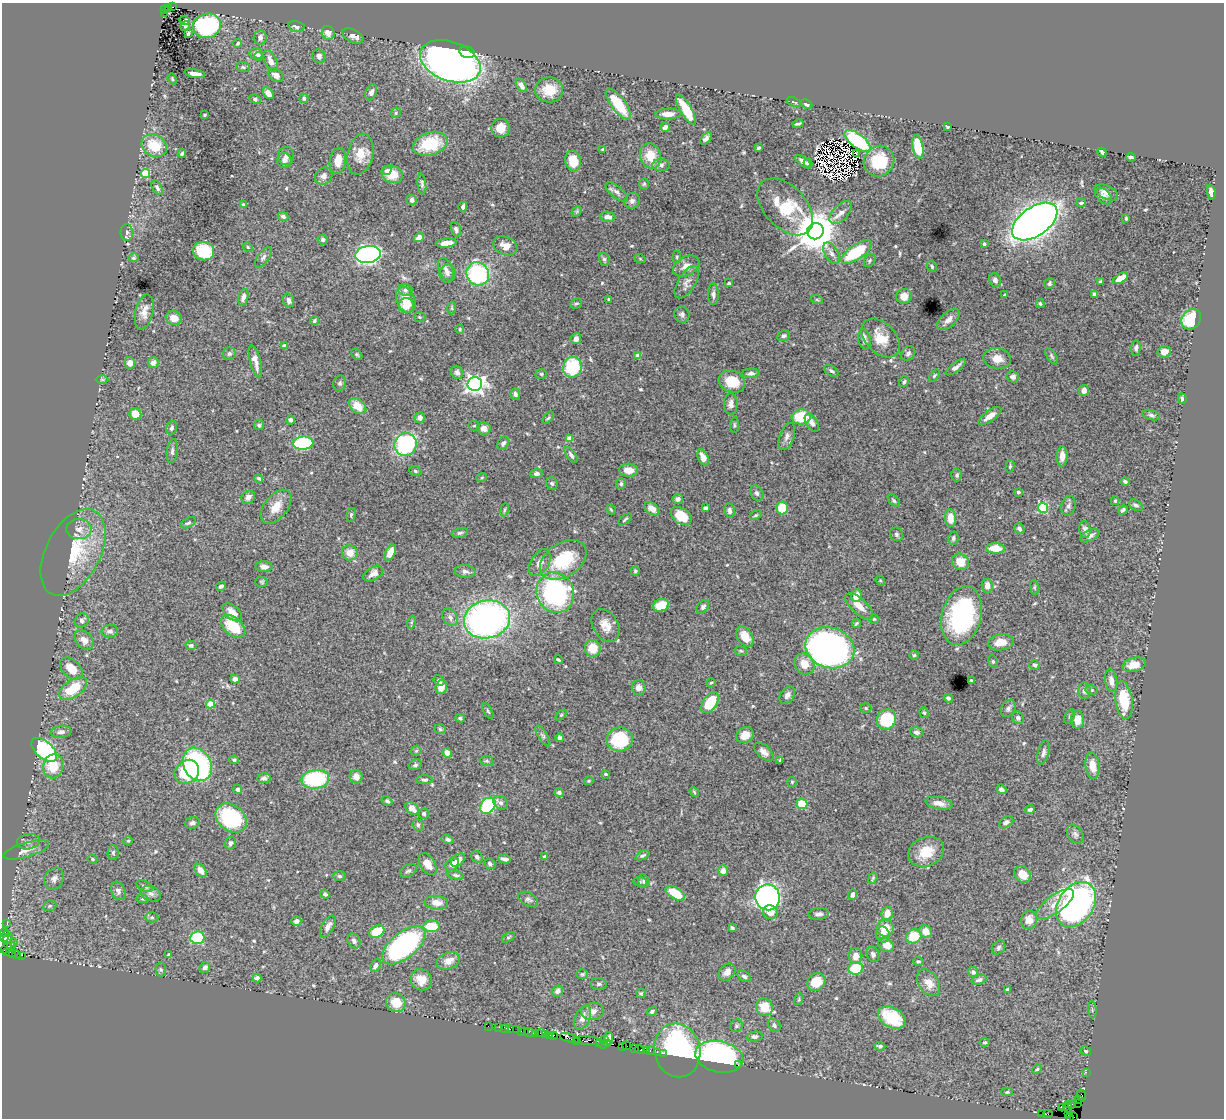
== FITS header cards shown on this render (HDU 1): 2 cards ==
NAXIS1  =                 1222
NAXIS2  =                 1116

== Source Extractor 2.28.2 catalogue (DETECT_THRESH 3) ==
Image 1222 x 1116 px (HDU 1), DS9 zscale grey, 1 PNG px = 1 image px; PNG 1226 x 1120 px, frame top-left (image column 1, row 1116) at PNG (2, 3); each listed source drawn as its Kron ellipse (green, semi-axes under 4 px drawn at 4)
Background 3.39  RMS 0.039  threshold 0.116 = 3 sigma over >= 5 px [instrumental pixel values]
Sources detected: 565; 14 with non-positive FLUX_AUTO (blend fragments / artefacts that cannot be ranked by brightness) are neither listed nor drawn; of the other 551, the 500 brightest by FLUX_AUTO listed and drawn (51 fainter detections omitted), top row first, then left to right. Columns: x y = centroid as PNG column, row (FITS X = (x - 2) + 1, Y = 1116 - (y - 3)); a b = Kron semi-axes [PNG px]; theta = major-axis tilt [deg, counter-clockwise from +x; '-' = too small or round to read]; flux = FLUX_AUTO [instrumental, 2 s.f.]
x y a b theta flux
172 7 3 2 - 330
168 8 4 3 - 370
164 9 4 3 - 170
164 13 3 2 - 200
184 20 5 3 - 17
185 26 5 3 - 3.3
207 26 14 12 17 400
296 26 8 5 -12 11
328 33 7 6 - 16
188 34 4 3 - 4.1
353 36 11 6 -26 12
260 37 7 6 - 12
238 43 4 4 - 3.8
467 52 8 5 -15 65
256 53 6 5 - 9.9
259 56 4 4 - 4.6
319 56 7 6 - 9.4
271 61 12 6 -65 19
450 61 31 19 -20 1600
243 67 7 5 -3 4.6
195 74 10 4 -10 19
276 75 8 6 -36 12
172 79 6 4 -69 3.1
521 85 7 4 -59 14
549 90 14 12 -3 49
371 92 8 5 68 9.3
268 93 6 4 -55 19
304 98 5 4 - 4.9
255 99 6 4 -27 4.9
794 102 7 3 -21 3.3
618 104 18 7 -53 82
807 104 6 4 -26 9
686 110 17 6 -59 65
396 113 5 4 - 3.8
668 114 13 5 2 21
204 115 3 3 - 3.2
798 124 5 3 - 5.1
665 127 5 4 - 11
947 127 3 3 - 4.3
500 128 9 9 - 30
706 139 7 4 45 9.6
857 141 15 7 -37 180
430 144 18 11 19 110
154 146 13 10 -30 75
918 147 12 5 -80 72
758 148 4 3 - 4
603 149 3 3 - 3.5
1102 152 5 3 - 6.8
856 153 2 2 - 4
182 154 4 3 - 4.7
360 154 21 12 77 42
286 156 9 8 - 12
650 156 13 10 -73 49
1131 157 5 3 - 4.3
284 161 7 7 - 10
338 161 13 8 81 33
573 161 10 8 -79 53
803 161 9 4 -35 9.9
879 161 16 15 - 95
808 163 5 3 - 5.5
661 165 9 6 0 9.1
386 171 5 4 - 4.9
146 174 5 4 - 89
392 174 11 8 -24 40
324 176 9 8 - 12
422 184 10 4 -83 5.7
644 184 6 4 85 3.9
157 188 8 4 -60 7.6
617 192 13 5 -40 11
1107 192 12 6 -25 13
1211 192 7 4 -81 18
1104 196 10 6 -45 12
412 200 5 5 - 9.5
632 201 8 7 - 9.8
1081 203 5 3 - 4.7
243 204 3 3 - 3
463 207 5 3 - 6.6
785 207 34 21 -46 150
577 211 6 4 47 3.3
841 212 14 7 47 18
283 216 5 4 - 7.6
608 217 7 5 -8 16
1126 218 3 2 - 3
1035 222 26 14 35 2200
456 229 7 5 -71 6.7
815 231 8 8 - 9300
127 232 8 6 -89 8.8
419 237 5 4 - 13
323 240 5 5 - 6.5
446 243 10 4 6 29
984 244 4 3 - 4.9
505 246 12 9 -22 25
248 247 5 4 - 3.3
203 251 10 9 - 120
856 252 18 7 34 130
831 253 12 6 -60 13
368 254 13 8 8 960
263 257 12 5 55 8.3
677 257 6 4 83 3.2
133 258 5 4 - 3.9
604 259 7 5 -74 5.2
640 259 6 3 -20 3
870 261 7 5 56 4.5
686 266 14 9 26 22
932 267 6 4 -62 4.3
446 269 12 7 -67 13
447 274 9 8 - 9.2
478 274 12 11 - 290
1120 278 8 4 32 34
995 280 7 6 - 12
687 282 18 8 58 17
1101 282 3 3 - 8.7
729 283 3 3 - 4.5
1049 284 6 5 - 5.7
405 290 7 6 - 6.7
713 294 11 5 -89 9.4
1094 294 4 4 - 6
1005 295 4 3 - 3.5
904 296 7 7 - 27
243 297 9 4 73 12
609 299 4 3 - 3.1
289 300 7 5 -72 12
406 300 13 9 -68 36
817 300 6 4 -19 3
576 303 6 5 - 4.5
1040 304 5 4 - 4
406 305 7 7 - 47
452 308 6 4 -90 3
144 312 18 9 76 23
682 314 8 7 - 8.4
420 317 6 5 - 3.1
174 318 8 7 - 24
1191 319 11 9 52 110
948 320 13 7 41 15
314 321 4 3 - 4.9
460 329 4 3 - 3.2
784 336 6 5 - 7.3
881 338 23 15 -45 54
576 339 5 5 - 12
864 339 10 6 -78 10
284 346 4 3 - 15
1136 348 7 4 85 6.5
1164 352 7 6 - 21
908 353 8 6 45 7.6
229 354 6 6 - 6.2
357 354 6 4 -47 3.8
638 356 4 4 - 27
1051 356 9 4 -57 5.2
997 358 14 10 -7 31
255 361 17 5 -76 21
153 362 5 5 - 14
130 363 6 5 - 16
572 367 10 9 - 150
956 367 12 4 36 11
831 371 8 5 -33 6.6
457 372 7 5 -67 8.6
751 373 9 4 2 7.6
541 374 6 5 - 4.2
934 376 7 4 53 4
1013 377 6 5 - 9.3
102 380 6 4 -1 3.3
732 382 13 10 -21 49
904 382 6 4 57 4.3
340 383 8 6 67 5.9
475 384 7 6 - 1300
1084 390 5 5 - 16
515 394 6 5 - 7.8
1182 399 5 4 - 6.4
731 404 10 7 90 14
358 406 9 7 -40 44
135 414 6 5 - 39
1151 415 9 5 -16 6.3
990 416 13 5 36 20
801 417 9 7 3 91
420 418 5 5 - 14
548 418 7 3 53 3.9
290 420 4 4 - 6.5
812 423 10 5 -57 11
259 425 5 5 - 4.3
734 425 8 3 86 3.5
474 426 5 4 - 3.2
172 428 7 5 75 5.7
484 428 7 6 - 19
787 436 14 7 71 12
570 439 4 4 - 50
303 443 10 6 4 220
503 443 7 5 59 7.1
405 444 11 11 - 350
172 451 12 5 84 7.7
571 455 9 4 -55 8.2
1062 456 10 5 87 23
703 457 8 5 -67 21
1010 466 6 4 74 3.5
629 470 9 6 -3 30
415 471 6 4 -23 3.9
536 474 6 4 2 8.4
957 475 6 5 - 5.9
482 477 5 3 - 3
259 478 4 3 - 4
1125 482 4 3 - 7.2
552 483 6 5 - 5.1
621 484 5 5 - 5.8
1018 492 4 3 - 5.5
757 493 8 6 -61 6.3
248 497 7 6 - 12
678 499 5 5 - 9.7
894 500 7 4 -45 4.7
1115 501 4 3 - 3.1
1136 505 7 5 -28 6.8
1068 506 10 7 78 8.7
276 507 20 11 51 38
705 508 4 3 - 5.4
782 508 6 5 - 74
1043 508 5 5 - 160
611 509 5 4 - 3.1
652 509 8 5 -38 20
505 510 7 3 81 3.7
1123 510 5 3 - 4.9
729 511 7 5 -80 8
351 515 7 4 75 4
755 515 6 4 27 3.7
681 516 11 8 -35 59
950 518 9 5 -85 34
625 519 8 4 38 4.7
188 523 8 4 28 5.7
79 529 12 10 2 21
1019 529 5 5 - 8.2
1085 530 8 5 -81 9.6
460 533 8 4 12 5.8
897 534 7 6 - 6.3
1090 536 10 5 25 10
953 538 6 5 - 6.1
995 548 9 5 -2 44
73 552 47 27 62 140
390 552 9 5 65 29
350 553 8 7 - 26
563 560 25 17 33 140
960 562 9 8 - 43
540 563 15 9 58 19
264 567 8 5 -3 16
465 571 10 6 -6 9
635 571 4 4 - 4
373 574 11 6 30 14
880 580 5 4 - 3.1
262 582 6 5 - 3.6
221 586 5 4 - 7.8
987 586 7 5 -82 19
1035 587 7 4 -82 3.4
555 593 20 18 -61 410
856 596 6 5 - 32
661 605 8 6 22 62
859 606 17 7 -41 29
703 607 8 5 52 6.8
232 612 11 6 -41 24
962 616 30 19 75 370
450 617 9 6 -55 11
487 619 23 19 12 980
874 619 5 5 - 3.2
82 620 7 6 - 8.1
412 622 6 4 70 3.3
856 623 4 3 - 3.2
606 625 18 12 -58 32
233 626 14 9 -40 82
110 631 8 6 4 8.3
745 636 11 7 -59 36
84 640 11 8 -47 21
1001 642 13 8 9 36
191 645 5 4 - 5.9
593 648 8 8 - 49
830 648 25 20 -17 1100
741 651 6 5 - 4.3
914 655 5 5 - 4.5
558 660 4 2 - 4.1
993 661 6 4 -69 3.9
804 664 11 9 -51 36
1035 665 5 5 - 5.7
1134 665 11 7 14 39
71 669 13 8 -42 42
235 679 5 4 - 12
439 680 6 5 - 6.3
971 680 3 2 - 3
1111 681 11 6 -80 19
711 683 4 3 - 3.2
441 687 7 5 73 28
638 688 7 7 - 14
73 689 16 8 35 80
1091 690 6 4 -14 4.3
1084 691 8 6 -89 9
787 695 10 6 52 11
948 698 5 3 - 7.2
1124 700 19 8 -82 100
710 703 12 7 56 91
210 704 4 4 - 67
866 708 5 4 - 3.7
1008 708 9 6 58 8.3
488 711 8 3 -60 3.5
924 713 5 4 - 3.7
561 715 6 4 44 3.2
1069 716 8 4 60 5.2
460 718 5 3 - 4.9
1018 718 6 6 - 8.9
886 719 10 9 - 140
1078 719 9 6 -89 34
440 729 6 5 - 4
61 732 10 6 7 10
917 732 6 5 - 8.4
745 735 9 7 34 27
543 736 12 4 -58 6.5
560 738 4 4 - 6.5
620 739 13 12 - 140
44 750 15 8 -41 260
416 751 5 5 - 3.4
764 752 11 6 -40 16
1043 752 12 5 75 10
447 753 5 4 - 21
234 760 5 4 - 5.6
780 760 4 3 - 3.4
487 761 7 5 -10 4.4
197 764 17 13 -61 590
415 765 7 5 27 6
53 766 12 10 79 65
1092 766 13 7 -82 29
187 772 13 11 39 87
605 774 4 3 - 3.2
356 777 6 6 - 20
264 778 6 5 - 8
315 779 14 9 6 240
425 780 8 4 0 5.2
589 781 5 3 - 3.1
792 782 5 5 - 3.6
238 789 4 4 - 6.4
1001 789 5 4 - 9.3
559 792 4 4 - 11
694 792 5 4 - 3.2
387 801 6 4 -34 6.2
501 803 8 6 -36 8.7
939 803 13 6 -10 19
802 804 5 5 - 76
488 806 9 7 50 250
412 809 8 5 -43 28
1030 810 5 3 - 5.6
424 814 5 5 - 5.9
231 818 17 13 -39 240
1006 822 8 5 34 9.6
192 823 7 5 18 8.9
418 825 6 5 - 6.1
1075 834 10 7 -54 9.2
448 839 6 4 -16 7
128 841 5 4 - 2.9
28 842 11 7 8 12
230 843 6 5 - 7.2
26 850 24 7 16 25
113 852 7 5 88 5.3
926 852 18 14 23 60
642 855 7 4 25 5.3
477 857 6 5 - 7.6
545 857 4 3 - 14
92 859 5 3 - 3.3
504 859 6 3 -11 9.7
458 860 8 5 42 25
428 864 12 7 -58 24
452 864 8 5 48 12
490 864 6 5 - 6.9
201 870 7 5 -51 21
408 871 9 5 30 6.7
723 871 5 5 - 13
1022 874 9 7 -46 35
455 875 9 4 -13 5.2
339 876 6 4 -3 4.8
873 878 6 3 69 3.6
54 879 11 9 59 16
644 881 6 5 - 5.1
640 882 7 4 -5 4.1
145 886 9 5 -25 6.5
118 891 9 7 -68 11
675 893 11 5 -31 80
151 894 10 7 -19 10
325 894 5 4 - 5.3
853 895 5 4 - 10
768 897 13 12 - 860
143 899 6 4 -11 3.8
528 899 10 6 -27 9
436 903 12 7 -6 25
1055 904 22 9 36 36
1076 904 24 17 55 960
50 906 7 5 22 4.5
770 912 7 7 - 22
887 913 6 5 - 25
819 914 10 6 5 10
152 917 7 5 -3 4.7
1029 920 9 8 - 23
296 921 5 4 - 11
7 924 3 2 - 48
432 926 8 6 0 76
328 927 12 6 61 14
732 928 4 3 - 4.6
885 928 8 8 - 41
926 931 6 6 - 30
5 932 3 2 - 100
377 932 8 6 29 79
883 934 8 6 -71 20
914 936 8 7 - 65
5 937 6 3 63 210
508 937 7 4 33 4.2
7 938 6 3 50 330
197 938 7 6 - 170
354 941 8 6 -59 7.9
13 942 2 2 - 75
404 945 26 13 39 590
886 945 8 6 -28 27
11 946 4 3 - 61
999 947 8 6 48 5.9
7 948 6 4 38 290
6 953 4 3 - 94
11 953 6 2 -50 71
873 954 8 6 -64 7.8
17 955 4 3 - 150
21 955 3 2 - 1700
169 955 3 3 - 4.2
855 956 8 6 73 21
448 961 12 8 22 23
918 961 5 3 - 3.4
375 966 7 5 62 8.5
205 968 6 5 - 11
855 968 7 6 - 91
161 970 7 5 -87 4.9
727 972 9 7 46 17
973 972 5 5 - 7.1
582 974 5 4 - 3.7
744 976 7 5 -33 7.2
257 978 4 4 - 13
421 980 11 10 - 30
979 980 7 4 17 6.6
816 982 9 8 - 59
929 983 15 9 -54 27
599 984 8 6 -6 5.7
1007 989 4 2 - 3.8
558 991 6 5 - 9.7
641 993 5 4 - 3.5
799 999 6 3 73 3.2
396 1002 10 9 - 47
764 1007 9 8 - 59
1092 1010 9 3 -86 4.1
593 1011 12 8 10 18
652 1011 5 4 - 5.7
583 1018 13 7 67 20
892 1018 15 10 -30 110
774 1025 7 5 -49 6.6
488 1026 2 2 - 38
736 1026 6 6 - 5
499 1027 3 2 - 170
505 1029 3 2 - 120
510 1029 3 3 - 250
517 1030 2 2 - 40
521 1031 2 2 - 57
525 1032 3 3 - 120
530 1032 6 3 -17 260
536 1033 2 2 - 240
541 1033 4 3 - 440
545 1034 4 3 - 400
550 1035 3 3 - 260
554 1035 3 3 - 230
755 1036 8 5 6 6.7
569 1038 10 3 -16 610
608 1038 6 4 84 19
604 1039 2 2 - 100
577 1040 2 2 - 8.2
588 1041 14 3 -5 1400
985 1042 5 4 - 4.2
600 1043 4 2 - 63
608 1043 3 2 - 45
604 1044 2 2 - 69
627 1046 2 2 - 55
880 1046 5 4 - 5.2
623 1047 3 2 - 190
634 1049 3 2 - 180
640 1050 5 3 - 430
646 1050 2 2 - 110
677 1050 27 23 -76 440
650 1051 3 2 - 280
1086 1051 5 4 - 3.8
657 1052 2 2 - 60
663 1053 2 2 - 120
719 1057 24 15 -13 570
738 1065 2 2 - 12
1037 1069 5 4 - 3.6
1086 1072 2 2 - 50
1007 1092 6 4 2 4.4
1082 1095 6 2 -70 150
1078 1099 4 3 - 120
1077 1103 2 2 - 52
1072 1104 3 2 - 110
1069 1105 3 3 - 87
1062 1108 4 3 - 84
1068 1108 5 2 - 120
1042 1113 3 2 - 49
1068 1113 4 3 - 130
1048 1114 4 3 - 170
1070 1117 3 2 - 16
1074 1117 2 2 - 6.9
At the frame edge (FLAGS 8, measured only in part): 2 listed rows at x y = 1070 1117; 1074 1117
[51 fainter detections neither listed nor drawn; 14 non-positive-flux detections neither listed nor drawn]